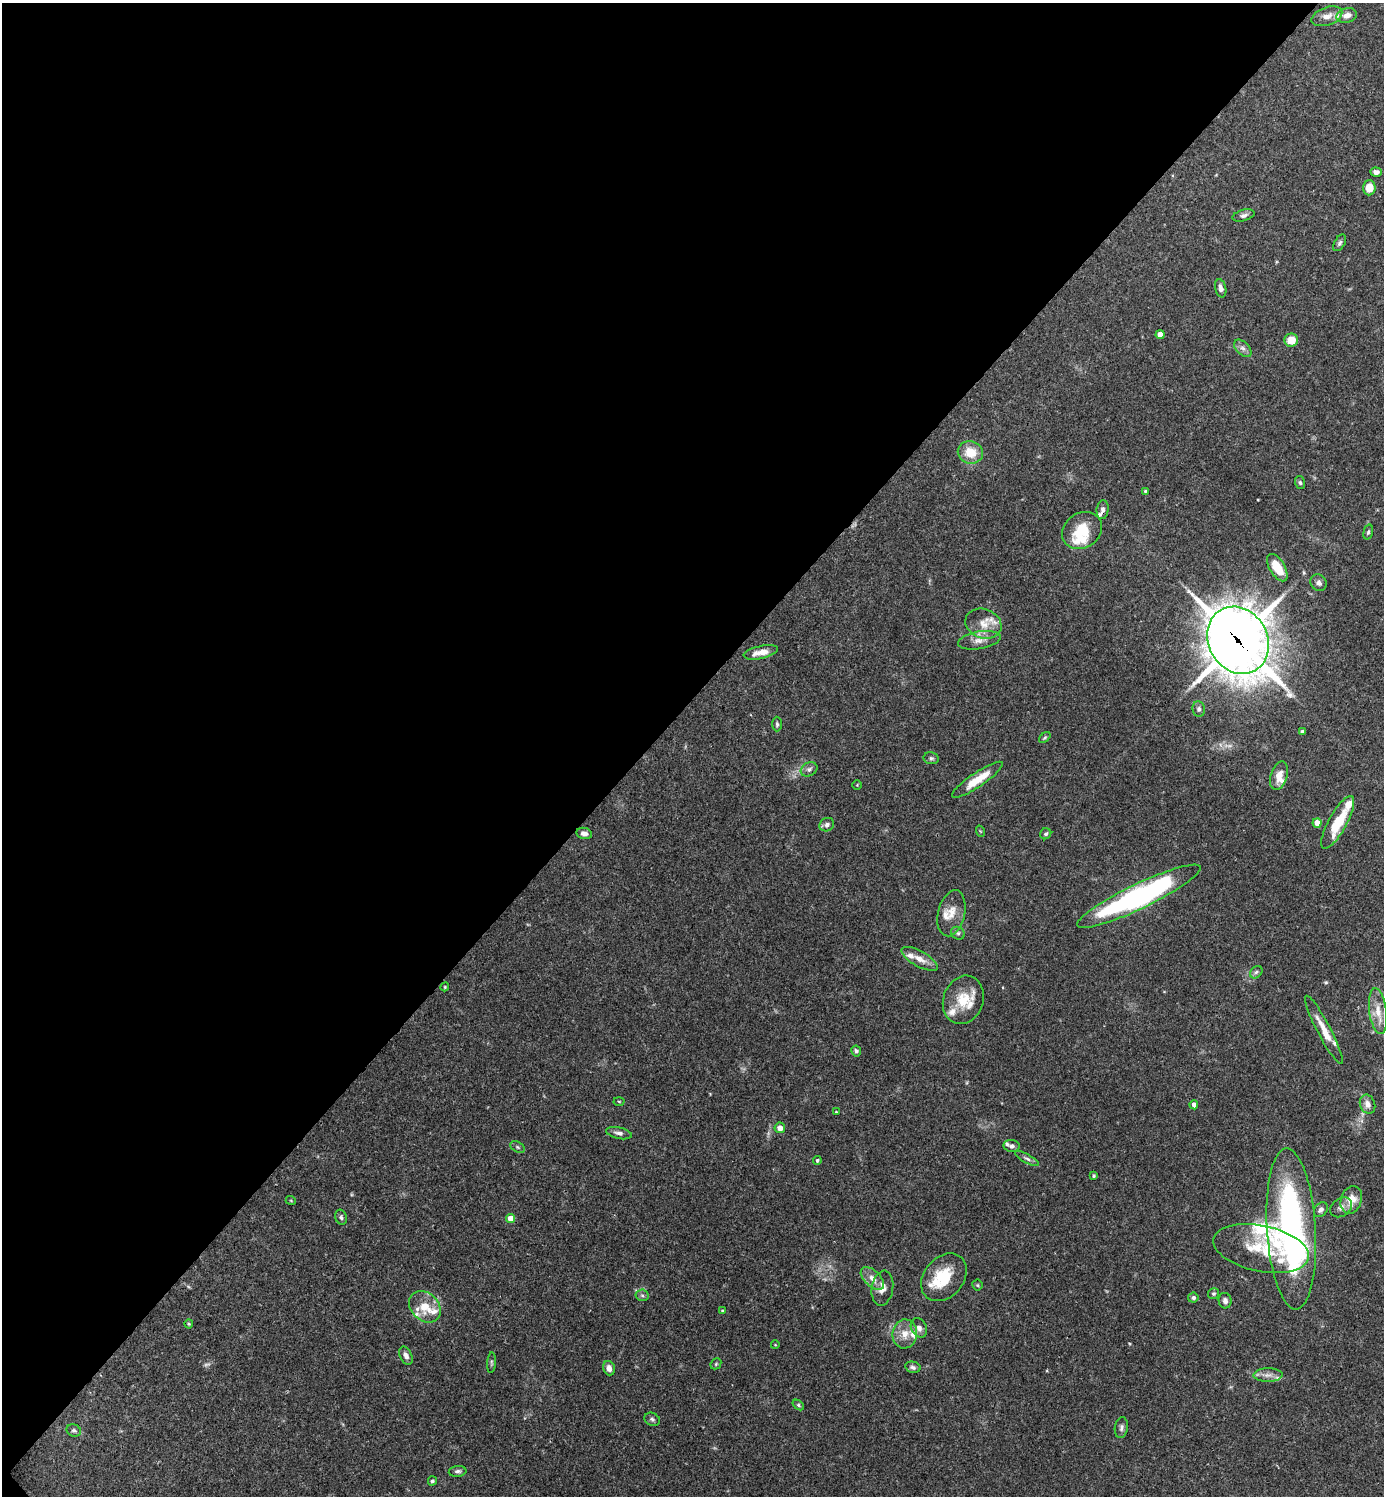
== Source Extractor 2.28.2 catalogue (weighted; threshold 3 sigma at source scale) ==
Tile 5 of 4 x 4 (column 1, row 2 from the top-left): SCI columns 301-1682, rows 2992-4485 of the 5985 x 5985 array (HDU 1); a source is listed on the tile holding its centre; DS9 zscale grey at full resolution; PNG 1386 x 1498 px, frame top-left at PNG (2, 3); each listed source drawn as its Kron ellipse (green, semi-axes under 4 px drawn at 4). Shown black and unused: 47% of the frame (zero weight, under 3 of 4 exposures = <1% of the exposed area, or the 3 px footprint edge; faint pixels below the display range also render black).
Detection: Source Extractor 2.28.2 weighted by HDU 2 'WHT'; one run over the whole footprint, this tile lists its part. Background 0.153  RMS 0.0046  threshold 0.0206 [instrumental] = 3 sigma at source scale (4.5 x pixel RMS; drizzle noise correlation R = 1.50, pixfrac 1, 0.05/0.05 arcsec/px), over >= 5 px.
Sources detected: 111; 1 too faint to see at this stretch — neither listed nor drawn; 18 inside a brighter listed object's ellipse — not listed separately; the other 92 listed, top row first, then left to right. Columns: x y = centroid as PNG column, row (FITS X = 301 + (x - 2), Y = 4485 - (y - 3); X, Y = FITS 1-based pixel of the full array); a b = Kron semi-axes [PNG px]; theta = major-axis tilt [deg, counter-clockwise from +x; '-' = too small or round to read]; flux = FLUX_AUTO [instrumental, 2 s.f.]
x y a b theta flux
1347 15 10 7 13 3.3
1327 16 16 9 19 4.1
1376 172 6 4 -4 1.8
1369 188 7 6 - 7
1243 215 11 5 15 1.5
1340 243 9 5 58 1.1
1221 288 9 5 -77 2.1
1160 334 4 4 - 4.2
1291 340 7 6 - 7
1243 348 10 6 -43 1.9
970 452 13 11 -12 9.1
1300 483 6 5 - 0.96
1145 491 4 3 - 0.6
1103 510 9 6 83 1.6
1082 530 21 17 33 14
1368 532 7 4 74 0.76
1277 568 15 7 -59 10
1319 583 9 7 -54 1.6
983 624 18 14 -20 7.2
979 640 21 8 10 4.4
1238 640 35 29 -61 1500
761 652 17 6 12 4.9
1199 709 8 6 -80 1.2
777 724 7 4 -90 0.84
1302 731 4 3 - 0.7
1045 737 7 4 41 0.69
931 758 7 6 - 1
809 769 9 6 30 1.6
1279 776 15 8 73 5.1
977 780 30 7 34 9.9
857 785 4 4 - 0.41
1338 822 30 9 61 15
1317 823 5 4 - 4.5
827 825 7 6 - 1.5
980 831 6 3 -71 0.41
584 833 8 5 -11 2
1046 834 6 5 - 1.1
1139 896 68 12 26 120
951 913 23 13 77 6.3
958 933 7 6 - 1.1
920 959 20 8 -29 4.9
1256 972 7 5 45 0.95
445 987 4 4 - 0.5
963 1000 25 20 70 13
1378 1011 23 8 -82 6
1324 1030 38 7 -62 7.2
856 1051 5 4 - 1.1
619 1101 5 3 - 0.43
1367 1104 10 7 -71 2.9
1194 1105 4 4 - 2.1
836 1112 3 3 - 0.42
780 1128 5 5 - 2.8
619 1133 13 5 -12 1.8
1012 1146 8 6 -7 1.6
517 1147 8 5 -28 0.83
1027 1159 13 4 -28 1.4
817 1160 4 4 - 0.69
1094 1176 4 3 - 0.62
1351 1200 14 10 72 6.5
291 1201 5 3 - 0.4
1341 1207 12 9 34 2.2
1321 1210 8 6 49 1.7
341 1217 7 5 -73 0.93
511 1219 4 4 - 6.3
1291 1229 80 24 -86 160
1261 1248 49 23 -11 20
944 1277 26 19 49 16
872 1278 14 8 -44 3.6
977 1285 5 5 - 0.59
882 1288 17 10 80 4
1214 1294 5 5 - 0.74
642 1295 6 6 - 1
1193 1298 5 5 - 1.3
1225 1301 8 6 -78 1.8
425 1307 17 13 -43 10
722 1311 4 3 - 0.63
189 1324 4 4 - 0.49
919 1328 10 7 -63 2.4
905 1334 14 12 82 5.8
775 1345 4 3 - 0.31
406 1356 9 6 -65 2.2
491 1363 10 4 86 0.77
716 1364 6 5 - 0.58
913 1367 8 5 -14 1.2
609 1368 7 5 -72 2.6
1268 1375 14 6 0 2.7
798 1405 6 4 -38 0.76
652 1419 8 6 -27 1.1
1121 1428 10 6 79 1.5
74 1431 7 6 - 1
458 1471 9 5 5 1.2
432 1481 5 4 - 0.85
Overlapping masked pixels (flux is a lower limit): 2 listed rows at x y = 1103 510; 1238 640